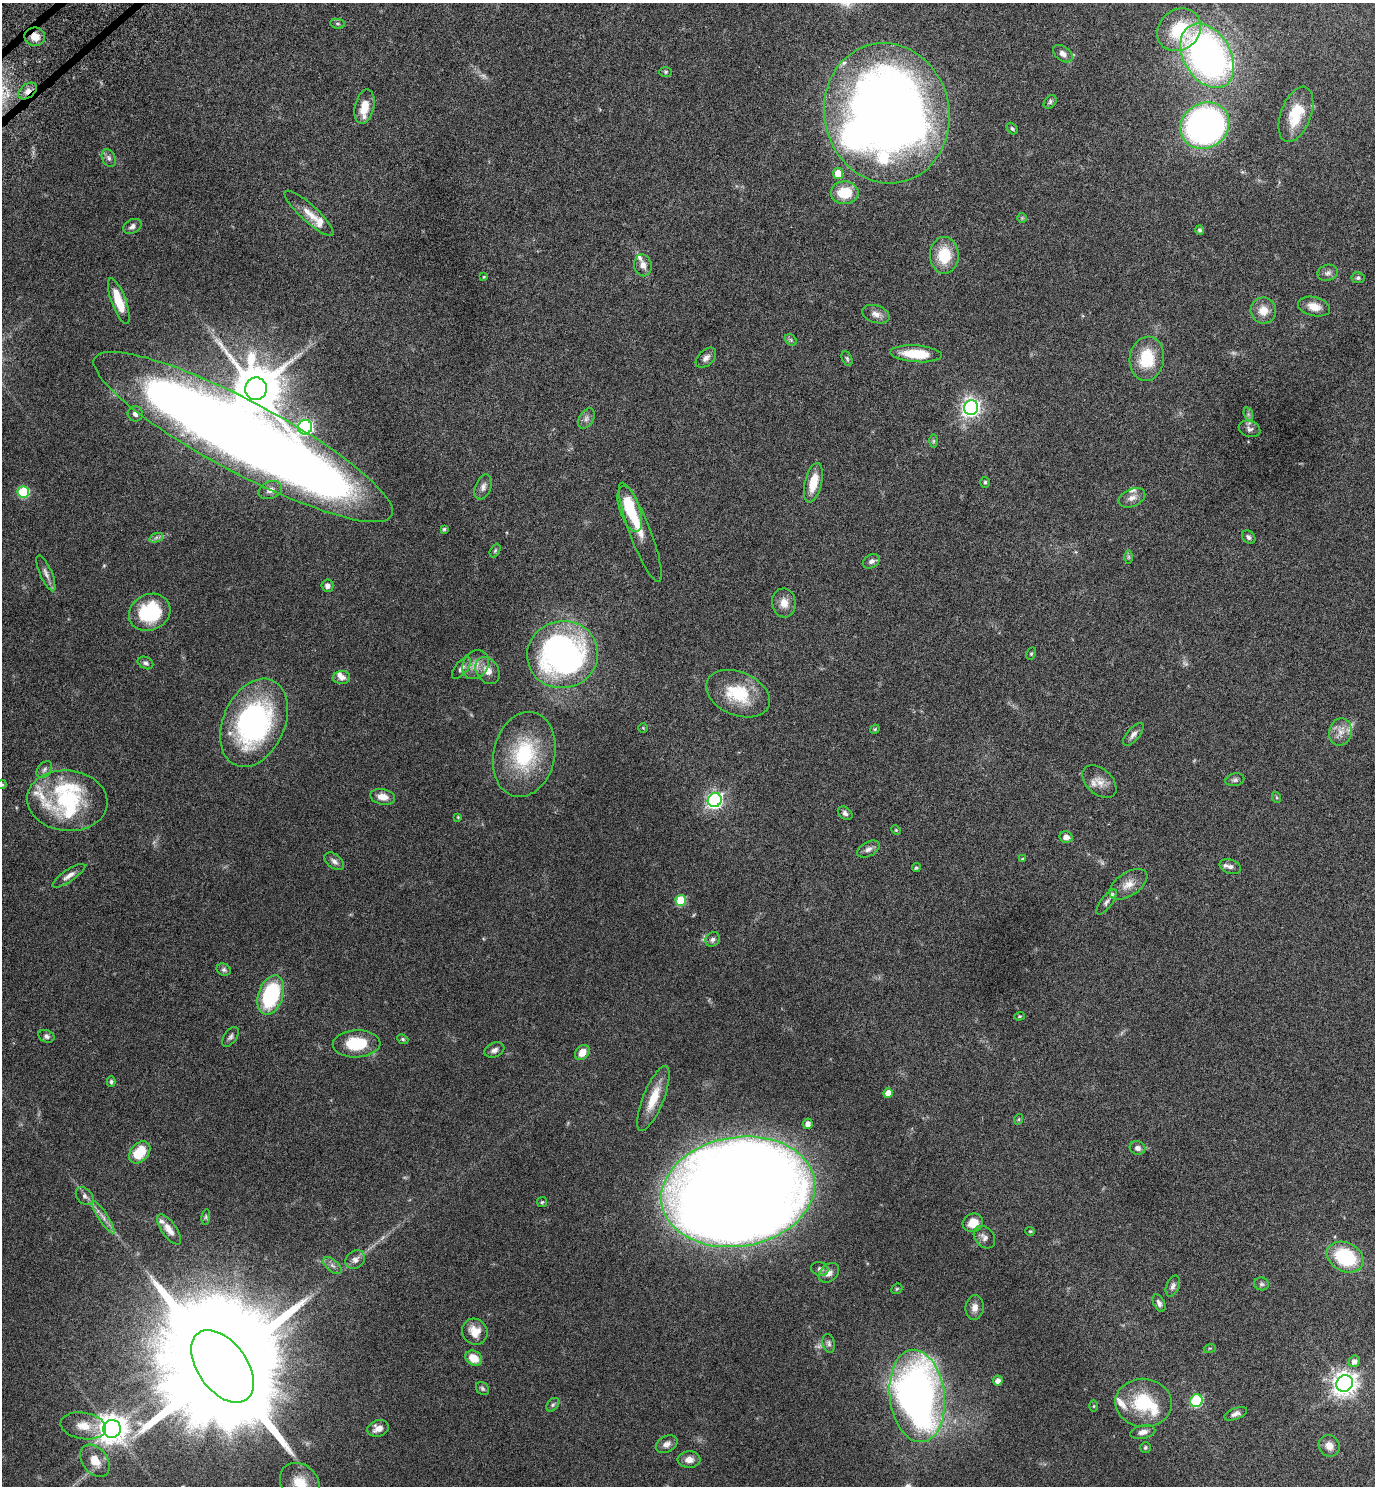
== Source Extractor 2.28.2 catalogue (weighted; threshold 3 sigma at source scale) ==
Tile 11 of 4 x 4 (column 3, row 3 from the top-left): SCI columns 2938-4310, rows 1535-3018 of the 6015 x 6033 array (HDU 1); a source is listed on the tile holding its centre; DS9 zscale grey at full resolution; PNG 1377 x 1488 px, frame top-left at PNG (2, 3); each listed source drawn as its Kron ellipse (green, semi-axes under 4 px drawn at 4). Shown black and unused: <1% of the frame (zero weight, under 6 of 11 exposures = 3% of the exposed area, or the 3 px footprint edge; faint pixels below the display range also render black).
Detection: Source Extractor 2.28.2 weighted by HDU 2 'WHT'; one run over the whole footprint, this tile lists its part. Background 0.0415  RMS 0.0035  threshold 0.0142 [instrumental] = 3 sigma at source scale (4.09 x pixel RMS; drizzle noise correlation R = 1.36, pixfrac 0.8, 0.05/0.05 arcsec/px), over >= 5 px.
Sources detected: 180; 4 too faint to see at this stretch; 2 inside a brighter object's white glare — neither listed nor drawn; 17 inside a brighter listed object's ellipse — not listed separately; the other 157 listed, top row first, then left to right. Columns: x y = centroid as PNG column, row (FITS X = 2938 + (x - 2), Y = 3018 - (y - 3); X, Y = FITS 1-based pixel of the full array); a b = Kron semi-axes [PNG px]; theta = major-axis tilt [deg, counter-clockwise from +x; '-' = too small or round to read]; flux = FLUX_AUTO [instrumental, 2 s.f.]
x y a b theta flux
338 24 7 4 -7 0.56
1179 30 23 20 40 14
35 37 10 9 - 3.5
1063 54 11 7 -38 1.7
1207 56 35 23 -59 130
666 72 6 5 - 0.47
27 91 10 7 37 1.9
1050 102 7 5 49 0.65
364 107 17 9 77 4.5
887 113 70 62 -78 330
1296 114 29 15 69 10
1205 126 25 22 31 120
1012 129 6 4 -49 0.51
109 158 9 6 -63 1.1
838 174 5 5 - 4.4
845 193 14 11 -1 8.4
309 213 32 8 -42 3.9
1022 218 5 5 - 0.39
132 226 9 7 26 1.2
1200 230 4 4 - 0.71
944 255 18 14 89 9.8
643 265 11 9 -78 2.2
1328 273 10 8 12 1.2
484 277 4 3 - 0.27
1358 278 7 5 -10 0.67
119 301 24 7 -69 7.4
1314 307 16 9 -14 3.4
1263 310 13 12 - 3.8
876 314 14 8 -18 2
791 340 6 5 - 0.57
916 354 26 8 -4 10
706 358 12 7 44 1.6
847 358 7 5 -64 0.59
1147 359 22 17 83 12
256 389 11 10 - 1600
971 408 7 7 - 140
135 414 8 7 - 1.5
1248 414 7 4 -72 0.62
586 418 11 7 60 1.3
305 427 7 7 - 71
1249 429 11 8 -19 1.1
243 437 168 36 -28 940
934 441 6 4 89 0.49
985 482 5 4 - 0.48
813 483 20 8 76 6.3
483 487 13 7 69 1.5
270 490 12 8 23 1.9
23 492 6 5 - 22
1132 498 14 8 24 2
630 509 24 10 -72 11
444 529 4 4 - 0.55
640 532 53 10 -69 5.7
1249 537 7 5 -41 0.84
156 538 7 4 19 0.75
495 551 7 4 63 0.53
1129 557 6 4 90 0.49
871 561 9 6 30 1.1
46 573 19 6 -66 1.7
327 586 6 6 - 1.3
784 603 14 11 -82 3.2
150 612 21 18 27 20
563 654 35 33 14 100
1031 654 6 4 63 0.44
145 663 8 6 -26 0.94
475 665 15 12 55 3.2
461 668 13 6 52 1.3
487 670 14 11 -57 3.4
341 677 9 6 6 1.5
738 694 33 21 -23 15
254 723 46 31 66 64
643 728 4 4 - 0.29
875 729 5 4 - 0.32
1340 732 14 11 77 2.9
1133 734 14 6 50 1.5
524 754 43 31 77 25
44 769 9 6 51 1.1
1235 780 9 6 13 0.84
1099 782 20 12 -42 3.4
2 784 4 4 - 0.37
383 797 12 7 -12 3.1
1276 797 5 3 - 0.34
715 800 7 6 - 93
67 801 40 30 -6 24
845 813 8 5 -40 0.92
458 817 4 4 - 0.27
896 830 5 3 - 0.29
1066 837 6 5 - 1.7
868 849 12 7 28 1.4
1022 859 3 3 - 0.31
334 861 11 7 -38 1.4
1230 867 11 7 -18 1.1
916 868 4 4 - 0.58
69 876 19 6 34 1.8
1128 884 21 11 34 3.6
681 900 5 5 - 13
1106 902 15 5 53 1.1
713 939 8 6 52 0.96
224 970 7 6 - 0.74
271 995 20 12 72 27
1019 1016 5 4 - 0.33
46 1036 8 6 -24 0.83
230 1037 11 6 54 0.95
403 1039 6 4 -23 0.48
357 1044 24 13 3 12
494 1050 10 7 23 1.2
582 1052 8 6 49 3.5
111 1081 5 4 - 0.55
888 1093 5 4 - 3.8
653 1098 35 10 68 7.6
1019 1119 5 3 - 0.28
808 1124 5 5 - 1.5
1137 1148 8 6 -19 1.3
140 1152 12 9 47 9.3
738 1192 77 54 10 990
85 1196 10 7 -45 1.2
542 1202 5 5 - 0.41
103 1217 19 4 -57 2
206 1217 8 4 82 0.52
973 1223 10 9 - 4.6
169 1229 18 7 -54 2.9
1030 1231 5 4 - 0.32
984 1237 12 9 -49 1.6
1345 1257 19 14 -26 21
355 1260 10 8 40 1.8
332 1266 11 6 -41 1.2
820 1269 9 7 -17 0.81
829 1273 11 8 41 1.8
1261 1284 7 6 - 0.69
1173 1286 11 6 68 1.1
897 1289 6 5 - 0.38
1159 1303 9 5 -62 1.1
975 1308 12 9 84 2.2
475 1332 13 12 - 4.7
829 1343 9 6 -76 0.83
1210 1348 6 4 18 0.39
474 1358 9 7 -30 4.8
1354 1361 6 5 - 1.6
222 1366 41 24 -54 21000
998 1381 5 5 - 1.6
1345 1383 8 8 - 270
482 1388 7 5 -45 0.61
917 1396 46 27 -83 170
1196 1401 6 6 - 31
1144 1403 28 24 -5 15
553 1405 8 5 49 0.62
1094 1406 5 3 - 0.29
1236 1414 12 5 21 1.2
83 1426 23 13 -9 4.9
378 1428 11 8 17 2.6
112 1429 9 9 - 420
1143 1432 13 6 13 1.6
667 1444 11 8 29 1.7
1329 1446 11 10 - 2.4
1145 1447 5 5 - 0.45
689 1460 11 8 3 2.3
95 1461 18 12 -52 5.4
300 1483 22 17 -43 7
Overlapping masked pixels (flux is a lower limit): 2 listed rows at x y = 35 37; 27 91
Isophote crosses this tile's border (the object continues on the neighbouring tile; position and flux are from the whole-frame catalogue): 2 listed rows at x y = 2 784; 300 1483